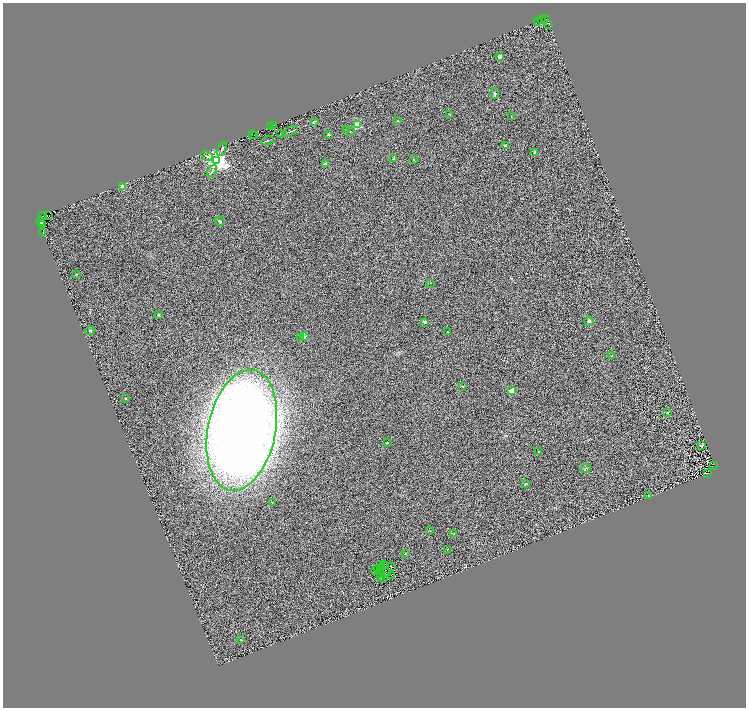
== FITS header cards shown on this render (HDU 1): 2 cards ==
NAXIS1  =                 1487
NAXIS2  =                 1411

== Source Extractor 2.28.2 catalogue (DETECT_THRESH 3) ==
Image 1487 x 1411 px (HDU 1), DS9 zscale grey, zoomed out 1/2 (1 PNG px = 2 x 2 image px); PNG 748 x 710 px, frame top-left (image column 2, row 1410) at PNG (3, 3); each listed source drawn as its Kron ellipse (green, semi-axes under 4 px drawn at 4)
Background 0.295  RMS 0.32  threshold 0.962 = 3 sigma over >= 5 px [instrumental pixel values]
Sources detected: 116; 38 cannot appear on this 1/2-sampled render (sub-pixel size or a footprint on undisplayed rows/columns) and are neither listed nor drawn; the other 78 listed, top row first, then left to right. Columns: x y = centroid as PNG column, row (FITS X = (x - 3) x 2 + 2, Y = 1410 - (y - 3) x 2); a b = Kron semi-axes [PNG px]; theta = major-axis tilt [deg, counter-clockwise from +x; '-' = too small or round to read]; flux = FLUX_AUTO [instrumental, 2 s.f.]
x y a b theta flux
546 19 3 1 - 190
542 20 2 1 - 28
538 21 2 1 - 29
549 24 2 1 - 45
499 56 2 2 - 470
495 94 6 3 -77 89
450 114 2 1 - 26
511 116 2 1 - 29
315 121 3 2 - 41
398 121 2 2 - 49
274 125 2 1 - 130
357 125 3 2 - 3400
271 127 3 1 - 96
346 129 3 2 - 22
290 131 9 2 26 78
350 132 2 2 - 23
281 133 3 2 - 32
252 134 2 1 - 140
328 134 2 2 - 150
254 135 2 1 - 26
268 140 6 2 20 45
506 146 2 2 - 560
222 149 7 2 65 70
535 152 2 2 - 310
207 156 6 2 -27 54
394 158 4 3 - 55
217 160 4 4 - 45000
414 160 3 2 - 28
326 164 2 2 - 500
212 171 6 3 62 74
123 187 3 3 - 160
43 215 3 1 - 340
48 216 2 1 - 250
220 221 5 3 - 62
41 222 3 2 - 250
42 224 3 1 - 670
43 232 2 1 - 1800
76 274 2 2 - 110
430 283 2 1 - 17
158 315 4 3 - 54
589 321 5 4 - 140
425 322 2 2 - 230
90 330 5 4 - 84
448 332 2 1 - 21
304 337 4 3 - 110
300 338 2 2 - 130
612 356 2 2 - 35
463 386 2 2 - 83
511 391 2 2 - 1600
125 398 2 2 - 55
668 412 2 2 - 99
242 430 61 34 78 67000
387 443 2 2 - 85
702 445 3 1 - 29
539 451 3 2 - 23
713 466 2 1 - 170
586 468 5 2 - 41
707 473 2 1 - 36
526 484 2 2 - 210
648 495 2 2 - 210
272 502 2 2 - 39
430 531 3 2 - 22
454 533 2 1 - 25
447 549 2 2 - 22
405 554 2 2 - 37
383 564 2 1 - 22
385 566 2 1 - 34
382 567 2 1 - 1.9
391 567 3 1 - 25
378 569 2 1 - 13
375 570 2 1 - 31
381 571 3 1 - 34
381 573 3 1 - 1.5
386 573 2 1 - 27
392 576 2 1 - 19
380 577 2 1 - 58
383 578 3 1 - 54
241 639 2 2 - 67
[38 sub-pixel or undisplayed-footprint detections neither listed nor drawn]